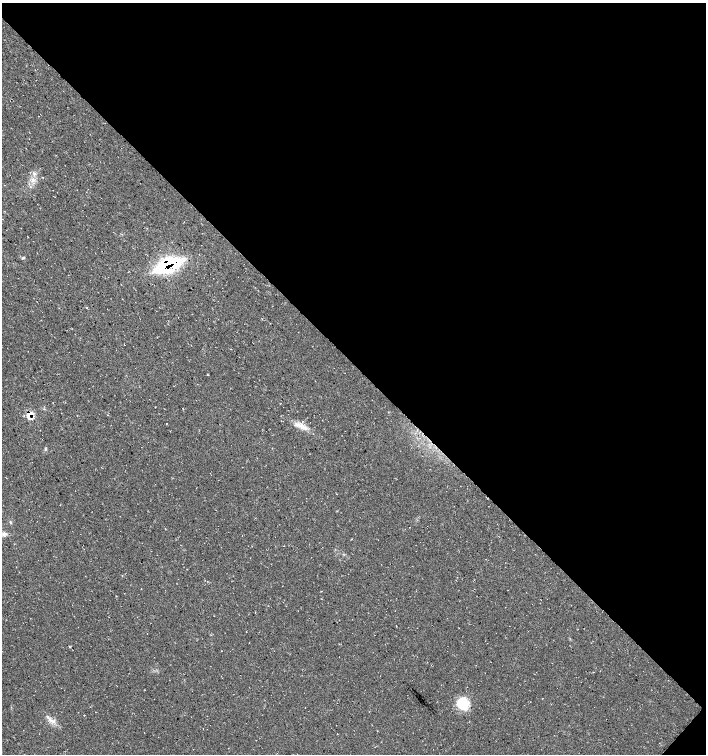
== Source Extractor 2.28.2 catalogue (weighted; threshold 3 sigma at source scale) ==
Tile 8 of 4 x 4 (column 4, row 2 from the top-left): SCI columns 4455-5861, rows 3011-4513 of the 6032 x 6030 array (HDU 1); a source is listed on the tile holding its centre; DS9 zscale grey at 2 x 2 block average (1 PNG px = mean of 2 x 2 image px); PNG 708 x 756 px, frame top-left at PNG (2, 3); no overlay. Shown black and unused: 48% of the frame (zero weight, under 3 of 4 exposures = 1% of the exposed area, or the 3 px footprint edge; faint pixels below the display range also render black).
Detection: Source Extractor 2.28.2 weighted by HDU 2 'WHT'; one run over the whole footprint, this tile lists its part. Background 0.0158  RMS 0.0038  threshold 0.0171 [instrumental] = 3 sigma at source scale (4.5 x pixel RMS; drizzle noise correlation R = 1.50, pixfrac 1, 0.0396/0.0396 arcsec/px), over >= 5 px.
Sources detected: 15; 1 inside a brighter object's white glare — not listed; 1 inside a brighter listed object's ellipse — not listed separately; the other 13 listed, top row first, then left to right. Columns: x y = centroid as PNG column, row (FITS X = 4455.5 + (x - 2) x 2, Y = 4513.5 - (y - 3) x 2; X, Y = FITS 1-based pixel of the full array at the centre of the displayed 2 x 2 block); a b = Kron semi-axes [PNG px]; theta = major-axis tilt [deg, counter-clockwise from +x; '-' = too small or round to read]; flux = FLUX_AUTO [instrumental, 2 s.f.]
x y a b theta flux
33 180 7 6 - 4.2
23 258 4 3 - 0.89
168 265 30 12 22 72
207 374 2 2 - 0.52
29 415 9 7 57 7.7
166 423 2 2 - 0.35
303 427 14 5 -27 7.5
10 522 4 3 - 0.96
4 534 8 5 9 3.6
69 646 3 2 - 0.49
221 651 2 2 - 0.28
462 703 15 13 43 20
53 721 3 3 - 1.5
Overlapping masked pixels (flux is a lower limit): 2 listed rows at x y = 168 265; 29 415
Isophote crosses this tile's border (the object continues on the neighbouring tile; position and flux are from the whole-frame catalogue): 1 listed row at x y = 4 534
Diffuse or blended objects may show on this block-average render without a row.